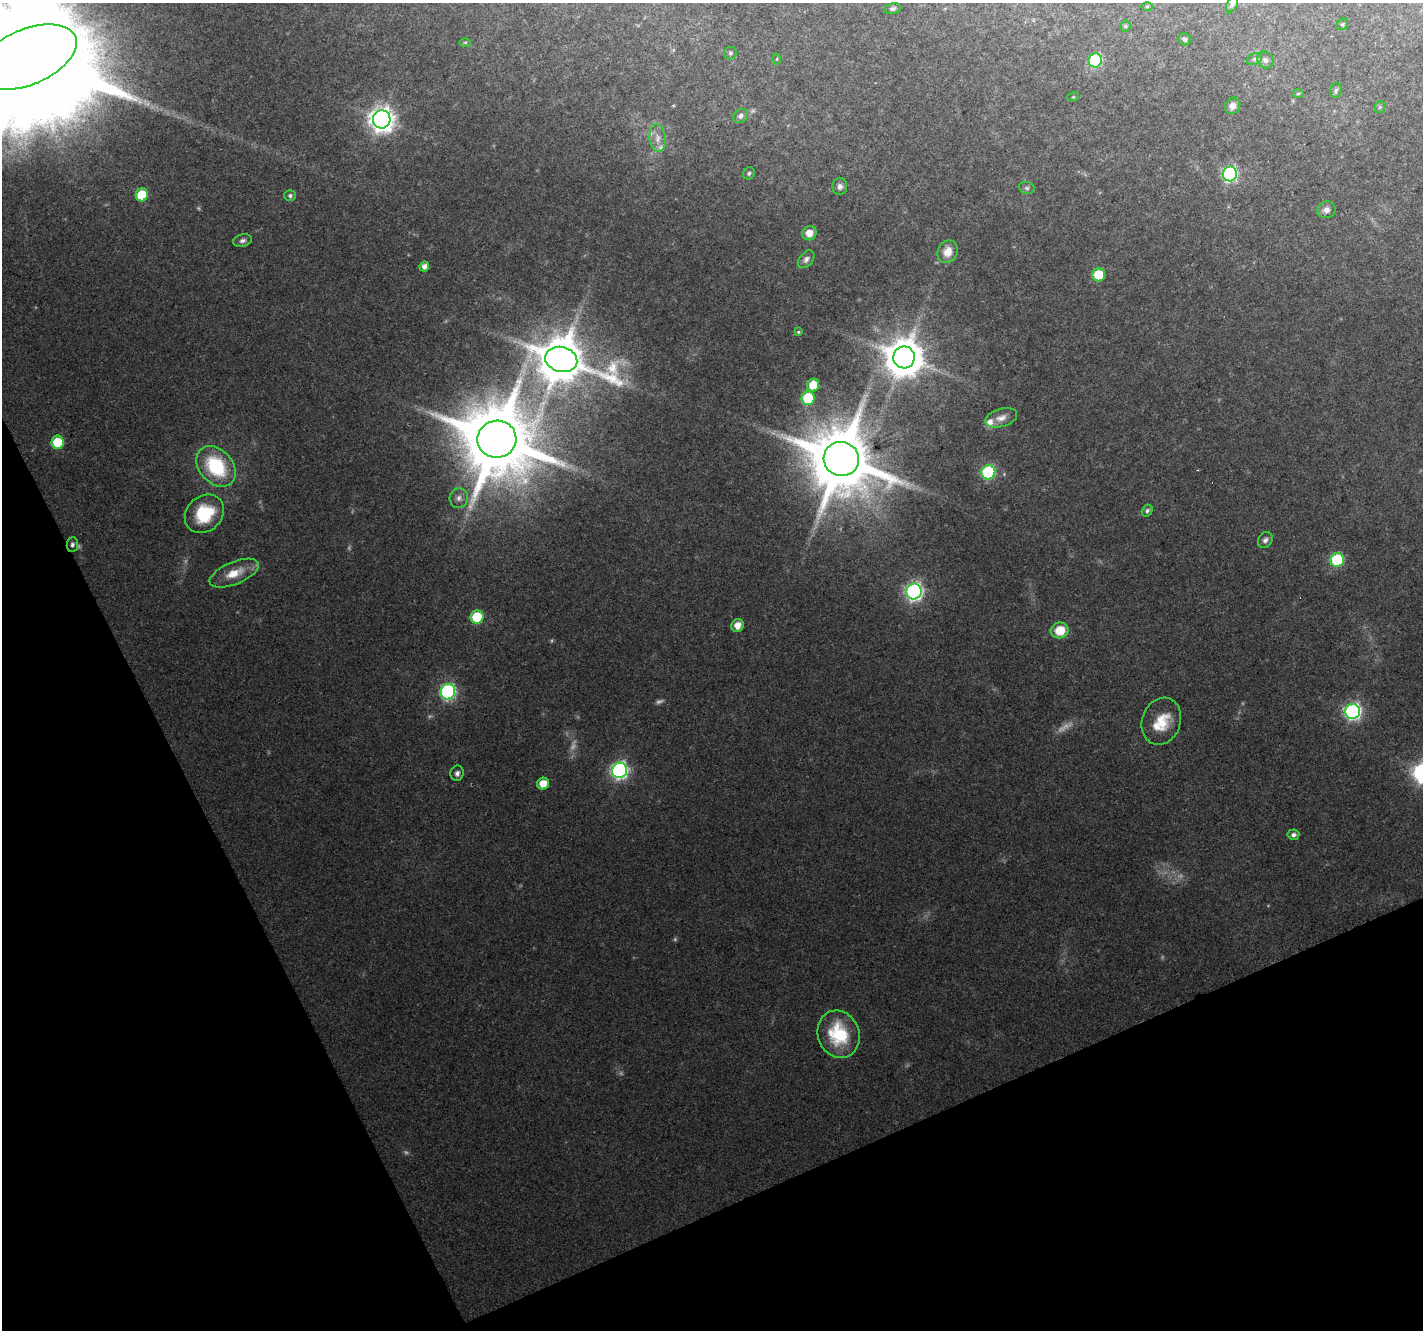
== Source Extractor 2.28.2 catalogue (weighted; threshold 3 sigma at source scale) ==
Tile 14 of 4 x 4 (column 2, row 4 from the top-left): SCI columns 1422-2842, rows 93-1420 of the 5687 x 5553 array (HDU 1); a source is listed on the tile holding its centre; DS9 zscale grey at full resolution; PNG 1425 x 1332 px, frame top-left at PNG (2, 3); each listed source drawn as its Kron ellipse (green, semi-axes under 4 px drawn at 4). Shown black and unused: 22% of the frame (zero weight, under 2 of 3 exposures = <1% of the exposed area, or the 3 px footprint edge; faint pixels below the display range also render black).
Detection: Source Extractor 2.28.2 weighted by HDU 2 'WHT'; one run over the whole footprint, this tile lists its part. Background 0.0829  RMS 0.0074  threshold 0.0332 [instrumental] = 3 sigma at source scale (4.5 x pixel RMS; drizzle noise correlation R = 1.50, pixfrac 1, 0.0396/0.0396 arcsec/px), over >= 5 px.
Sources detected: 79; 12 too faint to see at this stretch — neither listed nor drawn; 3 inside a brighter listed object's ellipse — not listed separately; the other 64 listed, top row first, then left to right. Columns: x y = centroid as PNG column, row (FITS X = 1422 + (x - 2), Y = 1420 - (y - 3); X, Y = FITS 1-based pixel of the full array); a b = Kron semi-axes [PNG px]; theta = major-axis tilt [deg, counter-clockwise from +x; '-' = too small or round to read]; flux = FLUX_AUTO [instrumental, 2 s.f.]
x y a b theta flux
1232 5 8 5 63 1.6
1147 6 5 3 - 0.85
893 9 8 5 12 1.9
1342 24 6 5 - 1.2
1125 26 5 5 - 1
1185 39 6 6 - 1.9
465 42 6 4 1 0.87
730 53 6 6 - 1.5
28 57 52 27 23 62000
777 59 5 3 - 0.77
1254 59 8 5 27 1.9
1095 60 7 6 - 110
1265 60 9 7 -56 2.9
1336 90 7 5 73 1.6
1298 94 6 4 1 0.93
1073 97 6 4 17 0.86
1233 106 8 7 - 4.5
1380 107 6 5 - 1.2
740 116 8 6 43 3
382 119 9 8 - 730
658 138 14 8 -84 5.7
749 173 6 5 - 1.7
1230 174 7 7 - 160
840 187 8 7 - 2.9
1027 188 8 6 -15 1.6
142 195 6 6 - 28
290 196 6 5 - 1.8
1326 210 9 8 - 4.2
809 233 7 7 - 7.2
243 241 9 6 13 2.6
948 252 11 9 59 9.6
806 259 10 6 51 2.9
424 266 5 5 - 4
1098 275 6 6 - 21
798 332 4 3 - 0.84
904 357 11 11 - 2500
561 359 16 12 -15 4000
813 385 6 6 - 21
808 398 7 6 - 38
1001 418 16 9 16 5.9
497 439 19 18 - 9900
57 442 6 6 - 28
841 459 18 17 - 8000
216 466 23 16 -48 55
988 472 7 7 - 96
459 498 10 9 - 4.2
1147 511 6 5 - 1.7
204 514 21 17 42 38
1265 540 8 7 - 2.7
72 545 7 5 84 2.1
1337 560 7 6 - 66
234 573 26 11 23 16
914 591 8 7 - 280
477 617 7 6 - 35
737 625 6 6 - 7.7
1060 630 9 8 - 18
448 692 8 7 - 160
1353 712 7 7 - 250
1161 721 24 19 71 21
620 770 8 7 - 280
457 773 8 6 77 2.8
543 784 6 6 - 12
1293 835 6 5 - 2.5
839 1034 24 20 -69 44
Isophote crosses this tile's border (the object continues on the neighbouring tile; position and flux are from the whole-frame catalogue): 1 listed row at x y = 28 57